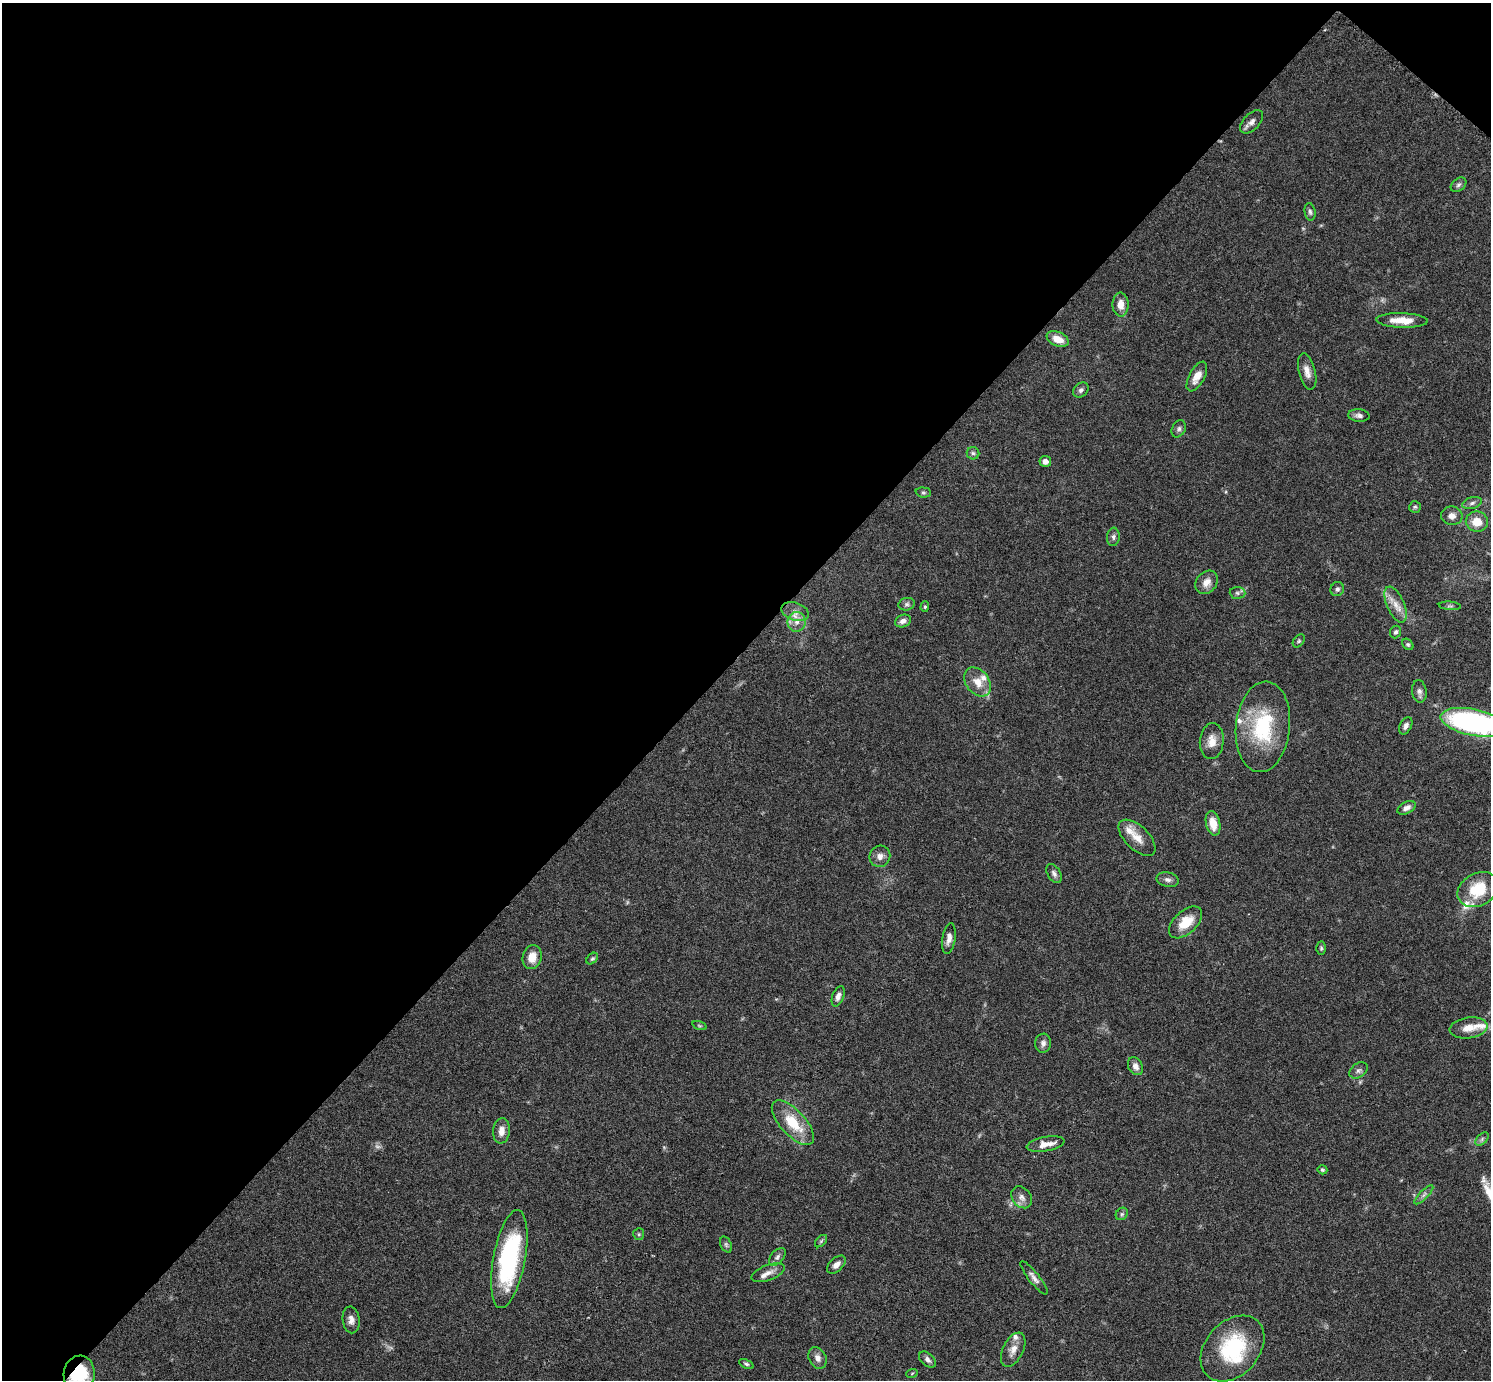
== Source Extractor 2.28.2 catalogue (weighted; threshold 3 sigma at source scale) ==
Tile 2 of 4 x 4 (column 2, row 1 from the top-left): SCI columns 1509-2997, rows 4447-5824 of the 5992 x 5996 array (HDU 1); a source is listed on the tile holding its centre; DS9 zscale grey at full resolution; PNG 1493 x 1382 px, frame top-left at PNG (2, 3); each listed source drawn as its Kron ellipse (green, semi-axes under 4 px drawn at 4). Shown black and unused: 48% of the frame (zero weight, under 3 of 6 exposures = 2% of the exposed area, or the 3 px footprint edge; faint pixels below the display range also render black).
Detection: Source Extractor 2.28.2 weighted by HDU 2 'WHT'; one run over the whole footprint, this tile lists its part. Background 0.0705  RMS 0.0029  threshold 0.012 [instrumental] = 3 sigma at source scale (4.09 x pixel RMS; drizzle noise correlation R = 1.36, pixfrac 0.8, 0.05/0.05 arcsec/px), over >= 5 px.
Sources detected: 91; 3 too faint to see at this stretch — neither listed nor drawn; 8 inside a brighter listed object's ellipse — not listed separately; the other 80 listed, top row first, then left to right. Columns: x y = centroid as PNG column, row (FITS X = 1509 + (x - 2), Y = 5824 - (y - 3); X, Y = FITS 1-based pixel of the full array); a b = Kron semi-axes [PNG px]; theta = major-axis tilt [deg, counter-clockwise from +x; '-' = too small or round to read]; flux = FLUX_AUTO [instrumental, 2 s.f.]
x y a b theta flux
1252 122 14 8 45 1.5
1459 185 9 6 39 0.74
1310 212 9 5 -81 0.67
1121 305 12 8 -89 2.6
1402 320 26 7 -2 4.6
1058 339 11 7 -23 3.2
1307 372 19 8 -75 2.2
1197 376 16 7 61 2.8
1081 390 8 6 41 0.85
1359 415 11 6 -6 1
1179 429 9 6 63 0.8
973 453 6 6 - 0.63
1045 461 6 5 - 1.3
923 492 8 5 -5 0.5
1472 503 10 5 16 0.87
1415 507 6 6 - 0.51
1452 516 11 9 -9 1.7
1477 522 11 10 - 4.3
1113 537 9 6 84 0.84
1206 582 13 10 49 2.4
1337 589 7 6 - 0.72
1237 593 8 6 -2 0.67
907 604 8 6 14 0.71
1396 604 19 8 -66 3.1
1450 606 11 3 -5 0.46
925 607 5 4 - 0.38
795 612 14 9 -18 2.1
903 621 8 6 21 1.2
797 622 10 9 - 2.2
1396 632 6 5 - 0.6
1299 641 7 5 51 0.45
1408 644 6 4 -48 0.44
977 682 16 11 -51 3.7
1419 691 11 7 -82 1.1
1473 722 32 13 -12 59
1406 726 9 5 62 1.1
1263 727 45 27 84 21
1212 741 18 12 85 3.1
1406 808 10 5 27 1.1
1213 823 12 7 -78 3.7
1137 838 23 11 -44 3.6
880 856 11 10 - 1.7
1054 874 11 6 -58 0.94
1168 880 11 7 -12 1.1
1478 890 21 16 29 11
1186 922 20 11 42 5.7
949 938 15 6 81 1.8
1321 948 6 4 -89 0.42
532 957 12 9 78 3.3
592 958 7 4 47 0.45
838 996 10 5 69 1.3
699 1026 7 3 -19 0.3
1469 1028 19 10 8 3.3
1043 1043 9 8 - 1.1
1135 1066 9 7 -60 1.4
1359 1070 10 7 35 0.94
793 1123 28 12 -48 9
501 1131 13 8 84 2.2
1482 1139 8 4 46 0.61
1045 1144 19 7 11 2.9
1322 1170 5 4 - 0.44
1424 1195 13 3 45 0.75
1022 1197 12 9 -51 1.6
1122 1214 7 5 46 0.54
639 1234 6 5 - 0.41
821 1241 7 4 45 0.45
726 1245 8 5 -64 0.61
777 1257 10 6 48 0.94
509 1259 50 16 79 35
836 1265 11 6 44 1.4
768 1273 17 7 20 2
1034 1278 20 5 -52 1.5
351 1320 13 8 -81 1.7
1232 1348 37 26 48 21
1013 1350 18 10 63 2.6
818 1358 11 8 -64 1.6
927 1360 10 6 -42 1.1
746 1364 8 4 -25 0.53
912 1373 6 3 20 0.29
79 1374 18 15 82 18
Overlapping masked pixels (flux is a lower limit): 1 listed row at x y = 79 1374
Isophote crosses this tile's border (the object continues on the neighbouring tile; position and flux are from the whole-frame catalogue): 2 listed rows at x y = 1473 722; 79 1374